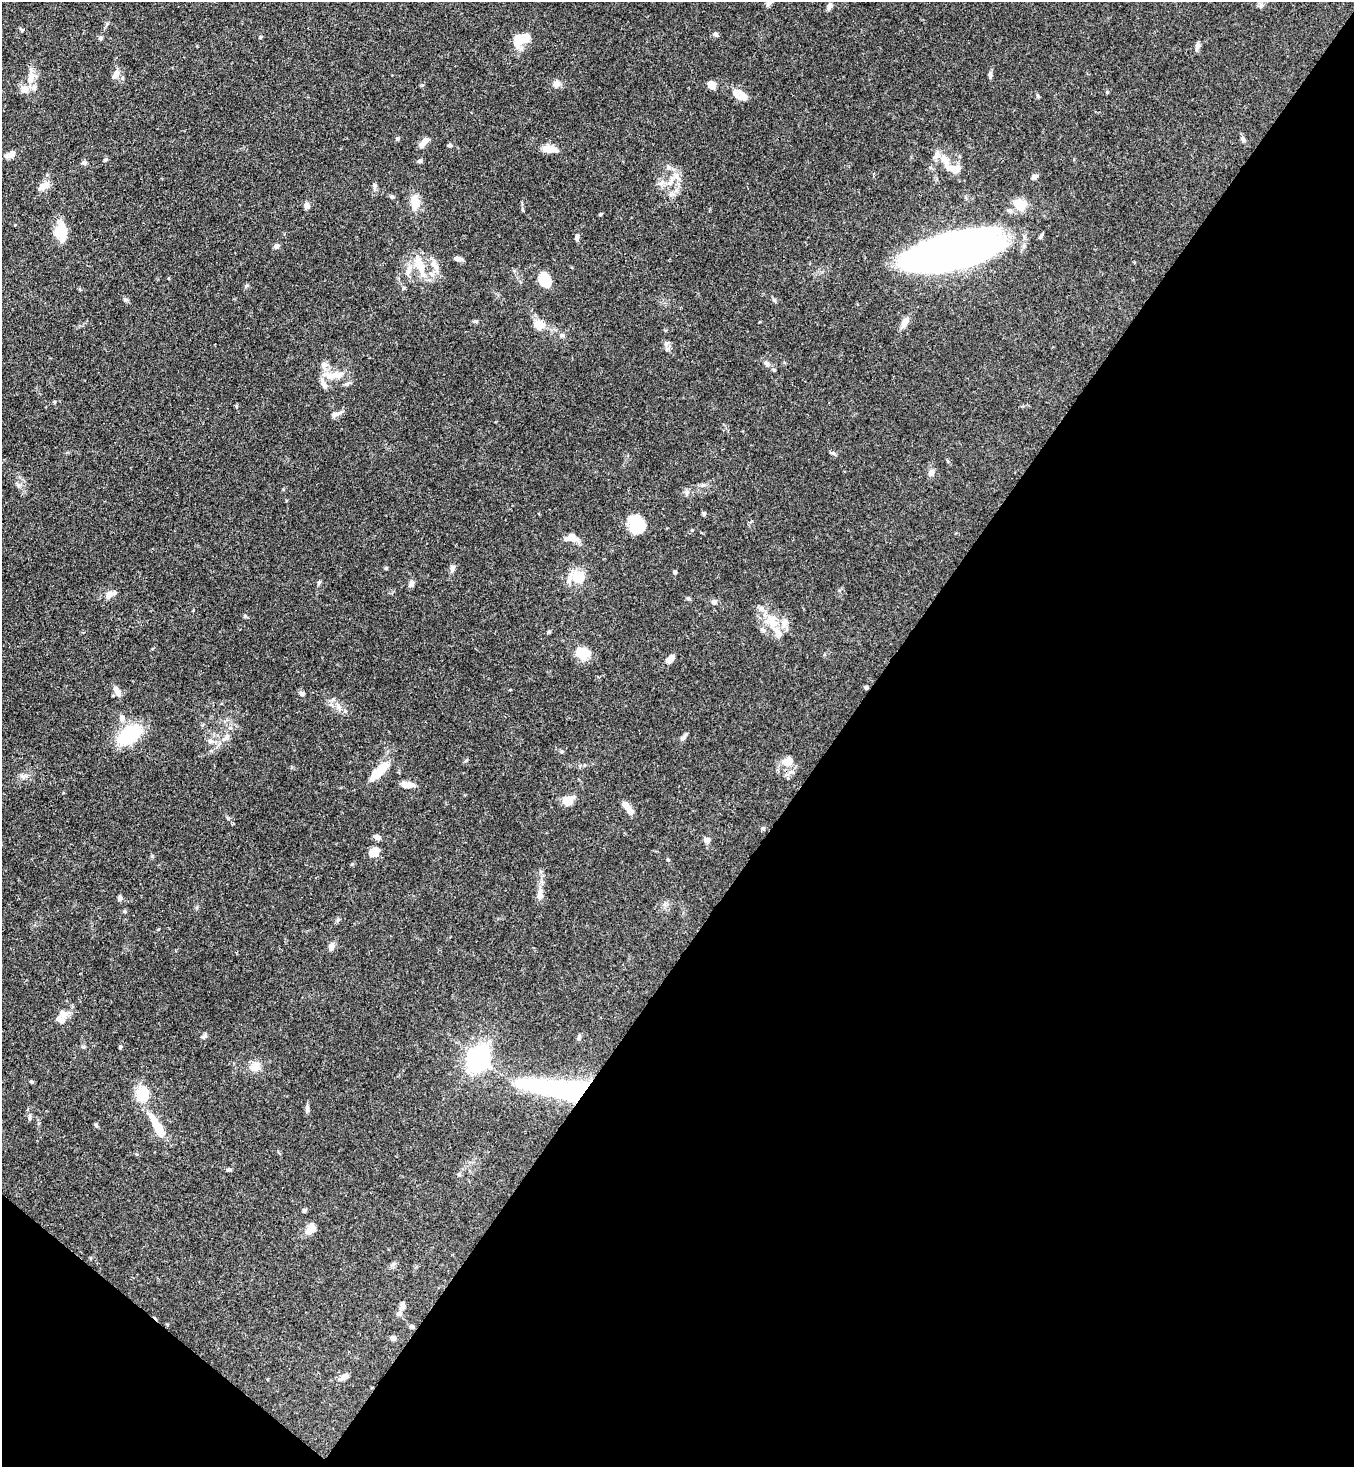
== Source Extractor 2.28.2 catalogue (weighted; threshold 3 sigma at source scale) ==
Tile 15 of 4 x 4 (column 3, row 4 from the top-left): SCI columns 3070-4421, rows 60-1524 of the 5999 x 5977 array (HDU 1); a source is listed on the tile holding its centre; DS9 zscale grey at full resolution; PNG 1356 x 1469 px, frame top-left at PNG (2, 2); no overlay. Shown black and unused: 40% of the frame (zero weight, under 3 of 4 exposures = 7% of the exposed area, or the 3 px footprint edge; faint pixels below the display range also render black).
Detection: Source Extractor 2.28.2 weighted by HDU 2 'WHT'; one run over the whole footprint, this tile lists its part. Background 0.0905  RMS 0.0038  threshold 0.017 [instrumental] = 3 sigma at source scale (4.5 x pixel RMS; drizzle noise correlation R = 1.50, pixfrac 1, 0.05/0.05 arcsec/px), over >= 5 px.
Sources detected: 141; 3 inside a brighter object's white glare — not listed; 13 inside a brighter listed object's ellipse — not listed separately; the other 125 listed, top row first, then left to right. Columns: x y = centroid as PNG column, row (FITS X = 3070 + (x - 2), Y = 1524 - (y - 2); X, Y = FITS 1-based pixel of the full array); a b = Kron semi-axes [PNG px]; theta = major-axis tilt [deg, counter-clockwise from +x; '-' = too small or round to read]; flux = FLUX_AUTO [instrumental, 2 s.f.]
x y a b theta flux
770 2 10 6 53 1.8
829 6 11 5 75 1.2
107 24 6 4 87 0.59
716 34 6 5 - 0.94
260 37 6 3 88 0.38
100 38 6 5 - 0.74
523 38 15 9 24 9.9
1197 46 9 5 76 1.6
116 74 9 7 72 2.5
990 75 9 5 88 0.84
30 77 23 8 84 4.6
557 84 10 9 - 1.9
711 85 7 6 - 4.6
1038 96 6 4 -71 0.46
744 97 14 7 -51 3
398 139 6 4 46 0.72
1243 139 7 5 -73 0.87
424 142 15 6 50 2.5
450 145 6 5 - 0.59
549 149 16 7 -7 5.6
11 154 13 8 36 2
945 159 17 10 -56 3.9
105 160 6 4 1 0.43
420 160 6 5 - 0.64
84 163 6 6 - 0.96
954 169 19 9 -16 6.4
677 176 16 6 -60 2.7
1034 177 8 6 26 0.98
670 182 14 6 52 2.4
43 186 14 8 31 3.2
374 186 7 6 - 0.88
392 197 7 5 -24 0.71
415 202 16 11 -82 5.1
1019 205 17 14 -27 6.1
307 206 8 7 - 1.2
600 214 5 4 - 0.41
61 233 19 15 84 7.3
577 237 7 5 83 1.3
277 246 6 5 - 1.2
951 252 73 26 12 350
457 259 10 5 -8 1.5
420 265 34 10 -76 7.1
435 265 17 8 -48 3.3
408 270 16 7 66 2.8
545 280 13 10 -69 9.6
125 300 7 5 -20 0.7
475 321 7 4 -1 0.59
904 323 14 7 63 2.5
539 325 12 11 - 5.1
667 344 7 4 44 0.87
767 363 8 6 -54 0.97
324 364 9 8 - 1.7
774 370 5 4 - 0.47
334 375 31 9 7 5.6
346 384 6 5 - 0.7
54 402 4 4 - 0.41
236 406 5 3 - 0.41
336 414 17 5 16 1.6
833 453 5 5 - 0.65
931 473 10 7 57 1.5
18 485 8 4 -45 0.85
687 492 7 4 19 0.78
704 514 6 4 88 0.62
635 519 24 17 -39 7.8
571 538 18 10 -2 3.7
386 568 4 4 - 0.48
452 568 8 6 82 1.1
675 572 5 5 - 0.67
578 577 7 5 12 26
319 582 6 5 - 0.63
411 584 8 6 70 1.5
109 595 13 8 31 2.7
688 598 6 4 0 0.51
714 602 7 6 - 1.2
245 616 6 4 0 0.46
772 621 20 12 -48 6.8
763 630 9 4 -36 0.9
549 632 6 3 -72 0.39
582 653 15 11 -21 8.6
670 659 10 6 47 2.8
866 687 4 3 - 1
117 692 13 6 -62 3
301 693 6 6 - 0.9
338 706 14 6 -68 1.9
122 718 8 7 - 1.9
130 734 21 12 34 29
227 737 10 6 85 1.4
683 738 10 6 48 1.1
210 741 8 6 -14 1.3
788 761 13 10 29 4.8
379 774 27 14 29 6.3
408 785 14 7 -5 3.3
568 801 13 10 13 4.1
626 806 12 7 -49 2.8
763 828 6 4 -1 0.55
377 837 9 6 -23 1.2
707 840 9 7 -26 1.2
374 852 13 10 29 3.4
668 860 5 3 - 0.35
540 894 17 8 85 2.5
120 898 6 5 - 1
331 947 8 6 80 2.1
63 1014 14 9 2 2.7
204 1036 8 5 21 0.81
579 1037 8 4 76 0.7
83 1047 6 4 -1 0.5
120 1047 5 4 - 0.49
478 1058 9 7 66 200
255 1067 10 9 - 4
31 1082 5 4 - 0.5
565 1089 83 22 -6 56
142 1094 9 8 - 19
307 1108 9 5 90 1.2
30 1118 8 4 82 0.59
96 1125 5 4 - 0.63
156 1125 33 9 -62 11
228 1169 8 4 9 0.59
304 1210 6 5 - 0.58
312 1229 11 9 55 3.5
393 1264 7 4 45 0.83
402 1305 10 6 -71 1.1
399 1314 8 7 - 1.3
411 1326 8 4 -36 0.68
393 1338 5 5 - 1.7
344 1377 11 6 34 2
Overlapping masked pixels (flux is a lower limit): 2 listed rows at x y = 866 687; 565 1089
Isophote crosses this tile's border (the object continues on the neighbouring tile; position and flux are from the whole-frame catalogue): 1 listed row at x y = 770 2
Unlisted compact peaks at least as high as the median listed source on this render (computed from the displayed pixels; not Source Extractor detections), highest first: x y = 774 300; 228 818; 522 209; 152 856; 1107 92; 247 285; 466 760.